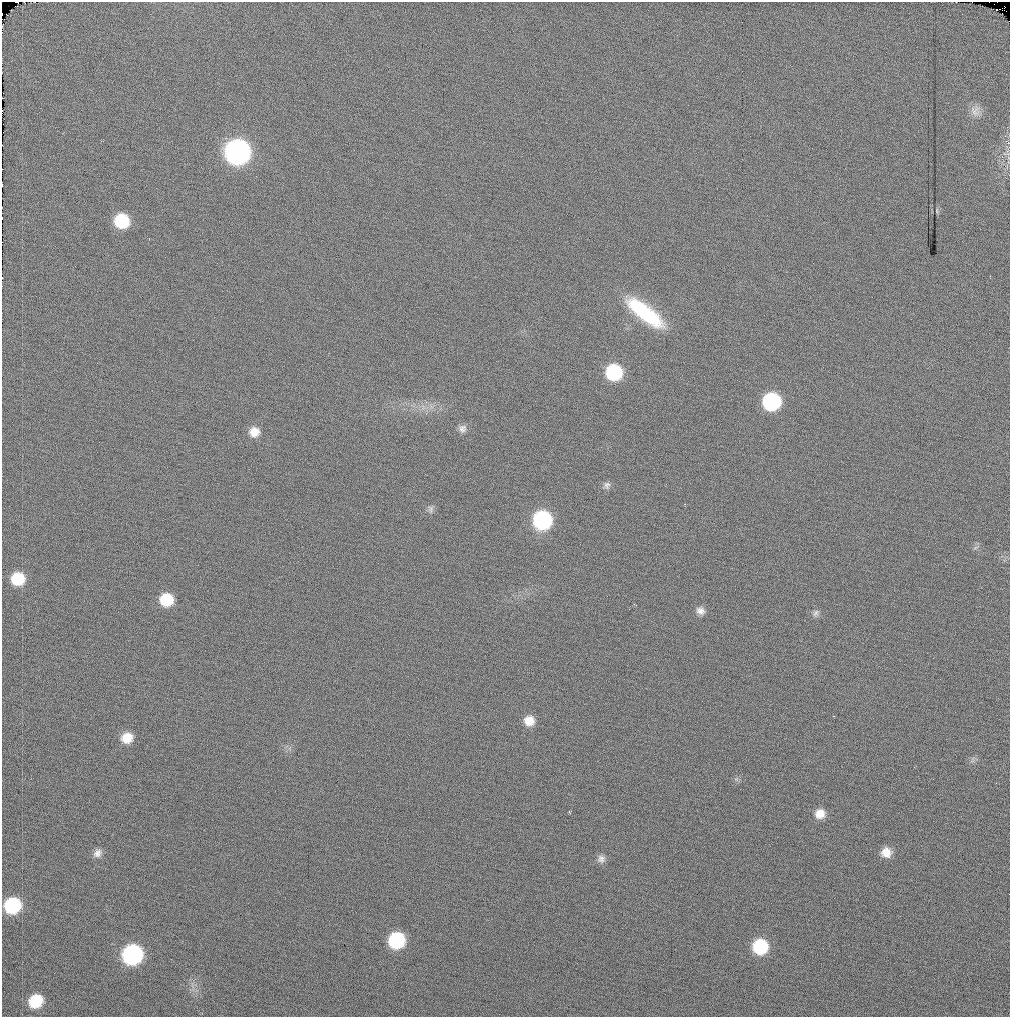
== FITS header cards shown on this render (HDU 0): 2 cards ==
NAXIS1  =                 1008
NAXIS2  =                 1015

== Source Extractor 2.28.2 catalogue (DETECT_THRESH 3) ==
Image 1008 x 1015 px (HDU 0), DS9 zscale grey, 1 PNG px = 1 image px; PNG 1012 x 1019 px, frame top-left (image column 1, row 1015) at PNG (2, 2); no overlay
Background 46.1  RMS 12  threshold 36.8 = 3 sigma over >= 5 px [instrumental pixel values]
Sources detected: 32; all 32 listed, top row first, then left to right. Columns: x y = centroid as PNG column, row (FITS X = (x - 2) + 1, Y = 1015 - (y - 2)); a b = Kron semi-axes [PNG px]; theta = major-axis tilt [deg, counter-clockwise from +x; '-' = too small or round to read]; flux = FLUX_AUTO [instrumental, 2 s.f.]
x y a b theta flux
24 2 2 2 - 1200
1009 21 2 2 - 62000
2 26 3 2 - 590
2 110 3 2 - 830000
975 111 16 13 -86 7000
237 152 14 13 - 540000
937 211 7 3 -89 870
122 221 12 12 - 43000
645 313 48 15 -38 67000
614 372 12 11 - 77000
772 401 12 11 - 110000
462 428 10 10 - 4600
254 432 12 11 - 10000
607 485 10 9 - 3300
431 509 12 8 -90 3000
542 520 12 12 - 130000
975 548 7 4 19 1500
18 579 12 11 - 29000
166 600 12 11 - 29000
700 611 11 9 -31 5300
816 613 10 7 65 3000
529 721 11 11 - 12000
127 738 12 11 - 14000
820 814 11 11 - 9500
886 852 11 11 - 9800
97 853 12 9 43 5200
601 859 11 10 - 4500
13 905 13 12 - 66000
396 940 12 11 - 74000
760 947 12 12 - 53000
132 955 13 12 - 170000
36 1001 13 11 38 29000
At the frame edge (FLAGS 8, measured only in part): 4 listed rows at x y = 24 2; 1009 21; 2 26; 2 110